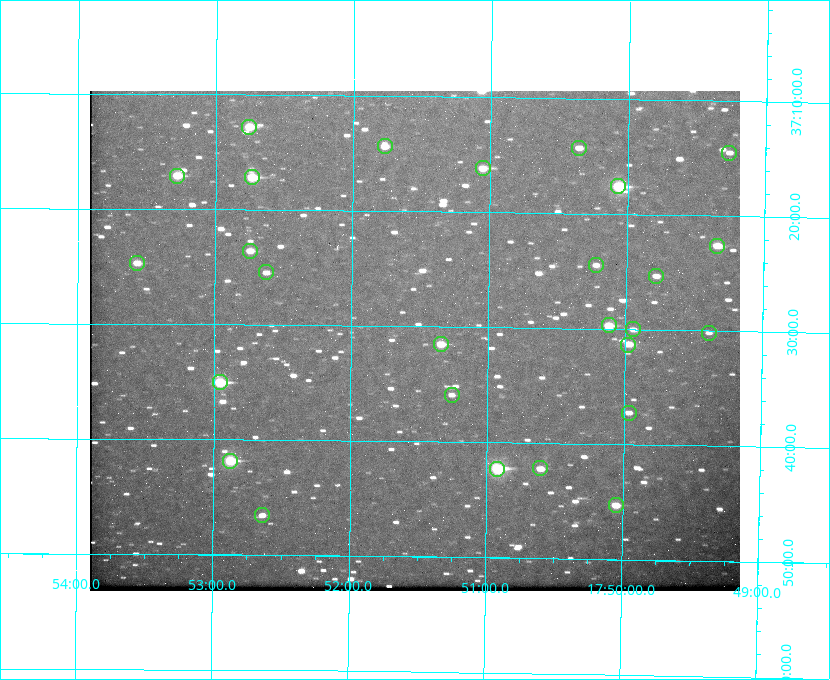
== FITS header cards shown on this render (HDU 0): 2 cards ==
NAXIS1  =                  650 / Width of table row in bytes
NAXIS2  =                  500 / Number of rows in table

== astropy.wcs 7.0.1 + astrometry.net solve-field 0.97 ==
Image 650 x 500 px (HDU 0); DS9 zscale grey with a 90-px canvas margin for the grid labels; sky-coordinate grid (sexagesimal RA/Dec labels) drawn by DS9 from the SOLVED WCS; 27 Tycho-2 reference stars matched to detected sources circled (green)
Header WCS: none
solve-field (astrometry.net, Tycho-2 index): SOLVED blind (the file carries no WCS)
Solved WCS: RA---TAN-SIP/DEC--TAN-SIP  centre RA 17:51:32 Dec +37:31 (267.88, +37.52 deg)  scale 5.21 arcsec/px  FOV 56.5' x 43.4'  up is +179 deg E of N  parity flipped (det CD > 0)
(file carries no celestial WCS; the grid is the blind solution)
Tycho-2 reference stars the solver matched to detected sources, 27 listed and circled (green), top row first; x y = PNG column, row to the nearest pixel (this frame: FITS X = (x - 90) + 1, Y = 500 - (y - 91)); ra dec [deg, ICRS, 3 dp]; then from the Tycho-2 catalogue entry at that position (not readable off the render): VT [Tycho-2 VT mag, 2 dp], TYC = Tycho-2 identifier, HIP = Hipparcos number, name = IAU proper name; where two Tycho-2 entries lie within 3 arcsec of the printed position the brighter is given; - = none
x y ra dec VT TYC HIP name
249 127 268.189 +37.213 9.71 2620-542-1 - -
385 146 267.943 +37.240 10.39 2620-505-1 - -
579 148 267.589 +37.238 11.09 2619-212-1 - -
729 153 267.316 +37.242 12.03 2619-611-1 - -
483 168 267.764 +37.270 10.17 2620-784-1 - -
177 176 268.319 +37.285 9.88 2620-536-1 - -
252 177 268.183 +37.286 8.98 2620-786-1 87506 -
618 186 267.517 +37.293 8.96 2619-379-1 - -
717 246 267.335 +37.377 10.60 2619-634-1 - -
250 251 268.186 +37.393 10.44 2620-175-1 - -
137 263 268.392 +37.412 10.60 2620-800-1 - -
596 265 267.555 +37.408 11.50 2619-358-1 - -
266 272 268.156 +37.424 11.25 2620-712-1 - -
656 276 267.445 +37.422 11.17 2619-451-1 - -
609 325 267.531 +37.495 10.07 2619-274-1 - -
633 329 267.485 +37.500 11.33 2619-40-1 - -
709 333 267.347 +37.503 12.15 3088-638-1 - -
441 344 267.836 +37.525 9.96 3089-889-1 - -
628 345 267.494 +37.522 10.35 3088-270-1 - -
220 382 268.239 +37.584 8.64 3089-755-1 - -
452 395 267.815 +37.598 11.54 3089-1081-1 - -
629 413 267.491 +37.621 11.40 3088-1284-1 - -
230 461 268.219 +37.697 8.93 3089-671-1 - -
540 468 267.652 +37.703 11.04 3089-693-1 - -
497 469 267.730 +37.705 8.13 3089-1203-1 87349 -
616 505 267.512 +37.755 10.10 3089-2332-1 - -
262 515 268.159 +37.775 11.22 3089-2245-1 - -